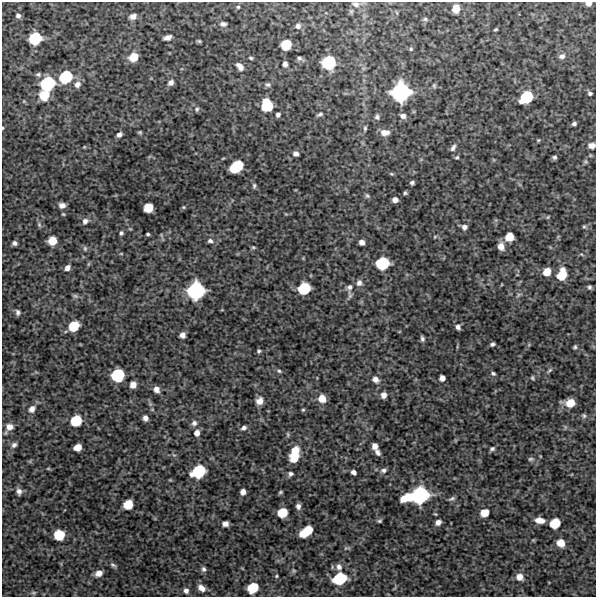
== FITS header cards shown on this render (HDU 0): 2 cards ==
NAXIS1  =                  594 /FITS: X Dimension
NAXIS2  =                  595 /FITS: Y Dimension

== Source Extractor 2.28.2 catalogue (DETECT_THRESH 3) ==
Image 594 x 595 px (HDU 0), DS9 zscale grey, 1 PNG px = 1 image px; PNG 598 x 599 px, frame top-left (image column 1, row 595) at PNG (2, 2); no overlay
Background 4820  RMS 200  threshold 599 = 3 sigma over >= 5 px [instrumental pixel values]
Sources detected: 174; all 174 listed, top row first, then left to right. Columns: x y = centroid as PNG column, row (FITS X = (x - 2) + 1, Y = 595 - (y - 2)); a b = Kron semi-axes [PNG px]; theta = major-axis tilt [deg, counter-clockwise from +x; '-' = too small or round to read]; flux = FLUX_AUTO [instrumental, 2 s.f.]
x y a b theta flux
356 4 12 7 -10 6.6e+04
588 4 5 4 - 6.9e+04
238 7 4 4 - 1.6e+04
456 8 7 6 - 1.8e+05
351 11 7 5 -75 2.6e+04
397 13 6 3 -71 1.5e+04
18 16 6 5 - 4.3e+04
133 16 9 6 18 6.9e+04
425 19 7 5 0 2.6e+04
223 24 8 5 -4 4.5e+04
298 26 7 6 - 5.5e+04
496 29 4 2 - 1.4e+04
167 37 7 4 16 6.9e+04
35 38 9 8 - 6.6e+05
199 41 5 4 - 2.0e+04
286 45 8 8 - 2.8e+05
411 49 5 5 - 2.2e+04
562 56 8 6 22 5.3e+04
133 57 8 7 - 2.4e+05
251 58 5 3 - 1.9e+04
299 58 6 4 -23 3.3e+04
329 63 10 9 - 8.0e+05
285 64 6 4 -85 5.0e+04
240 66 10 6 -50 7.3e+04
38 74 7 5 -8 3.0e+04
66 77 10 9 - 6.8e+05
171 82 7 6 - 5.9e+04
47 84 11 9 34 9.1e+05
77 84 9 8 - 7.4e+04
268 85 7 6 - 3.0e+04
434 86 7 5 77 2.2e+04
401 92 13 12 - 1.8e+06
590 93 5 4 - 2.7e+04
44 95 10 10 - 2.3e+05
526 97 10 8 39 6.0e+05
267 105 10 8 -78 5.5e+05
197 109 6 5 - 2.5e+04
320 114 9 4 25 2.7e+04
278 115 5 4 - 3.6e+04
403 116 7 5 -21 5.3e+04
377 117 6 5 - 3.1e+04
574 124 4 3 - 3.0e+04
3 128 4 2 - 1.1e+04
365 128 6 4 81 2.1e+04
140 132 5 4 - 1.7e+04
384 132 10 6 -1 9.6e+04
119 135 5 4 - 4.7e+04
538 140 4 4 - 1.5e+04
592 146 8 6 7 7.2e+04
84 147 4 3 - 1.2e+04
453 148 9 5 59 4.4e+04
296 154 6 5 - 4.6e+04
457 157 5 4 - 1.9e+04
554 157 4 4 - 2.6e+04
236 167 11 7 39 6.4e+05
391 174 6 4 -20 1.7e+04
412 183 4 4 - 3.0e+04
254 186 7 5 89 2.6e+04
405 193 4 3 - 2.0e+04
367 196 7 5 -45 2.6e+04
395 200 5 5 - 7.1e+04
62 205 7 6 - 7.7e+04
183 207 5 4 - 1.5e+04
148 208 7 7 - 2.8e+05
63 214 4 4 - 1.4e+04
548 217 5 3 - 1.3e+04
85 221 8 7 - 5.7e+04
39 225 7 5 -70 2.8e+04
464 227 6 6 - 4.9e+04
584 227 5 4 - 1.7e+04
121 233 5 5 - 2.8e+04
148 234 4 3 - 2.0e+04
161 235 6 3 -71 1.6e+04
435 237 4 4 - 1.3e+04
509 237 7 6 - 2.2e+05
52 241 7 7 - 2.0e+05
210 241 7 5 -4 3.7e+04
362 242 5 5 - 6.7e+04
15 243 4 4 - 3.8e+04
501 246 8 7 - 9.4e+04
253 247 5 5 - 1.7e+04
85 248 7 5 -89 2.6e+04
121 254 6 4 1 1.3e+04
382 263 9 8 - 7.1e+05
88 264 6 4 71 1.6e+04
67 268 7 5 53 6.4e+04
547 272 7 6 - 1.6e+05
562 274 11 7 74 3.3e+05
359 283 8 7 - 6.0e+04
349 287 10 8 67 6.6e+04
589 287 4 4 - 2.4e+04
304 288 9 8 - 5.8e+05
196 291 12 11 - 1.4e+06
518 295 9 4 42 2.8e+04
75 296 7 5 -21 2.8e+04
18 312 6 5 - 3.7e+04
74 326 8 7 - 3.8e+05
458 327 7 6 - 4.9e+04
182 335 5 5 - 6.9e+04
422 339 7 4 -74 3.2e+04
492 344 4 4 - 3.1e+04
575 347 5 4 - 2.2e+04
259 351 4 4 - 2.4e+04
550 370 8 4 43 2.5e+04
279 371 6 5 - 2.4e+04
493 373 5 4 - 2.4e+04
118 375 9 8 - 7.2e+05
442 378 5 5 - 7.0e+04
532 378 5 4 - 1.9e+04
375 379 8 7 - 8.1e+04
133 385 6 5 - 9.7e+04
156 389 7 6 - 7.1e+04
384 395 6 6 - 7.2e+04
322 399 9 8 - 1.4e+05
260 401 7 7 - 1.0e+05
570 403 9 6 -1 2.2e+05
32 409 9 7 56 7.8e+04
303 410 5 4 - 1.6e+04
584 416 7 6 - 2.9e+04
145 418 5 5 - 6.2e+04
76 420 8 7 - 4.3e+05
194 423 7 7 - 5.0e+04
9 427 10 7 55 1.0e+05
565 427 6 4 -72 1.9e+04
244 428 7 5 21 4.4e+04
197 433 7 6 - 8.1e+04
288 434 8 4 -89 1.9e+04
14 445 8 6 39 3.9e+04
375 446 6 5 - 7.3e+04
78 447 6 5 - 1.5e+05
492 449 7 5 34 3.0e+04
295 450 9 8 - 1.8e+05
377 452 8 6 -59 4.6e+04
174 455 7 4 -32 1.9e+04
540 456 5 3 - 9.9e+03
294 457 9 8 - 2.5e+05
531 459 8 5 1 2.8e+04
48 468 5 3 - 1.3e+04
384 470 8 6 10 4.3e+04
198 471 11 8 29 7.2e+05
353 472 5 4 - 5.1e+04
291 474 6 5 - 3.6e+04
19 491 8 6 -81 5.7e+04
243 492 5 5 - 7.1e+04
280 492 6 4 27 1.9e+04
420 495 13 11 24 1.4e+06
406 498 12 6 20 2.6e+05
452 499 8 4 21 2.9e+04
128 504 7 7 - 2.9e+05
298 506 6 5 - 5.5e+04
282 513 7 7 - 3.2e+05
484 513 7 6 - 1.8e+05
540 520 10 6 -8 1.2e+05
379 521 6 4 18 2.3e+04
438 522 6 5 - 6.4e+04
555 523 8 7 - 3.3e+05
225 524 6 5 - 7.0e+04
306 531 12 7 37 3.8e+05
59 535 8 7 - 3.7e+05
533 540 5 5 - 1.2e+04
561 543 7 7 - 1.4e+05
347 548 10 4 5 2.1e+04
113 565 9 5 -30 3.2e+04
339 567 8 7 - 6.3e+04
204 569 7 6 - 3.9e+04
294 570 6 4 -44 1.6e+04
99 573 7 6 - 1.0e+05
276 576 4 4 - 1.4e+04
520 577 8 7 - 1.1e+05
340 579 11 9 19 6.8e+05
201 588 10 7 -40 9.4e+04
253 588 8 7 - 3.8e+05
186 591 6 6 - 5.0e+04
34 593 7 5 7 2.1e+04
At the frame edge (FLAGS 8, measured only in part): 3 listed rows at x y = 588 4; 3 128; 592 146